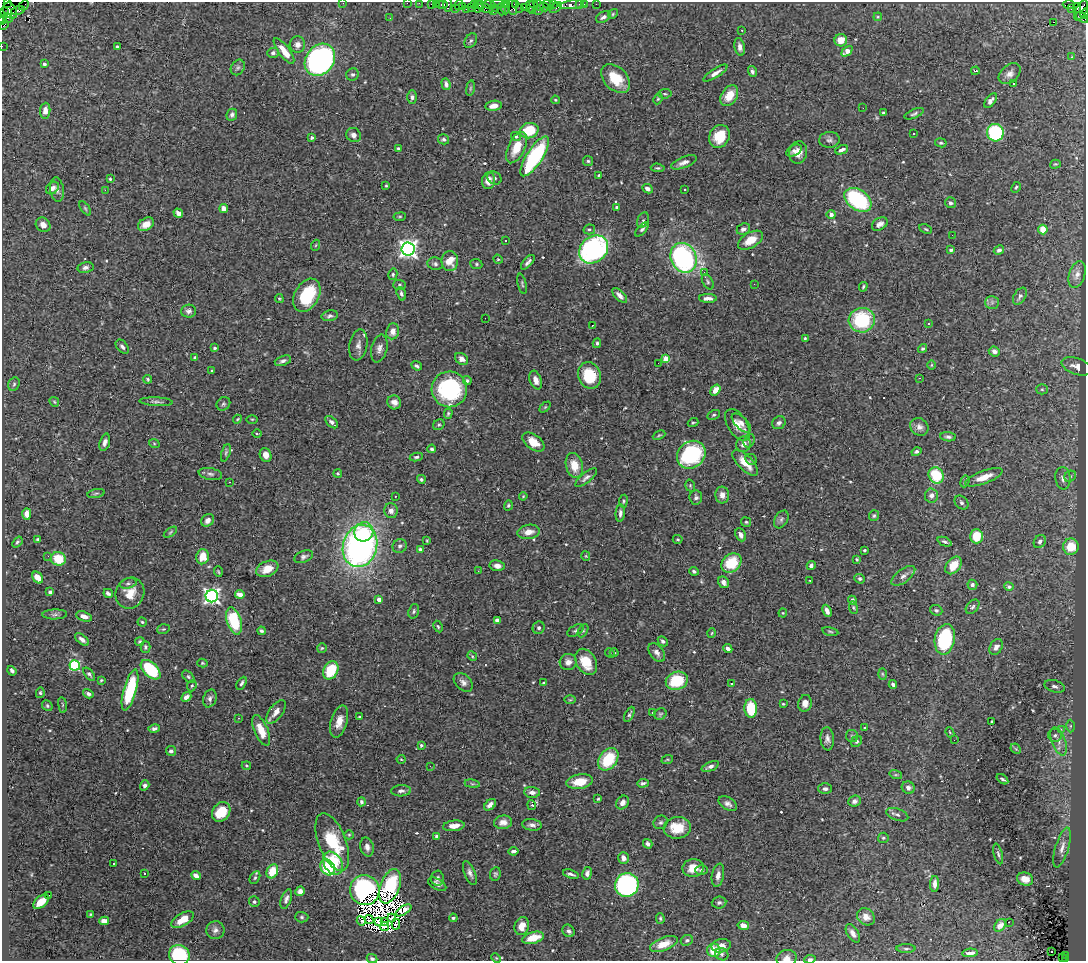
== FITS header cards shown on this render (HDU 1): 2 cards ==
NAXIS1  =                 1084
NAXIS2  =                  959

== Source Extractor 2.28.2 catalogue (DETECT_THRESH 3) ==
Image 1084 x 959 px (HDU 1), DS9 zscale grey, 1 PNG px = 1 image px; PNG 1088 x 963 px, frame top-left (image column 1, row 959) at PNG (2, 2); each listed source drawn as its Kron ellipse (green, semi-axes under 4 px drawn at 4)
Background 1.37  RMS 0.022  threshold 0.0659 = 3 sigma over >= 5 px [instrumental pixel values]
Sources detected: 550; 8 with non-positive FLUX_AUTO (blend fragments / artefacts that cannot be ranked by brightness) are neither listed nor drawn; of the other 542, the 500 brightest by FLUX_AUTO listed and drawn (42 fainter detections omitted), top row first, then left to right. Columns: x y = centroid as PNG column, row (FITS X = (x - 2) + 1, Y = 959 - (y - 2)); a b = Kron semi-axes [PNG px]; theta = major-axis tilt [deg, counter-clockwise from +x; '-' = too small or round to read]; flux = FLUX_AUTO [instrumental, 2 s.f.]
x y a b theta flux
7 3 3 2 - 220
343 3 2 2 - 47
407 3 2 2 - 33
419 3 2 2 - 46
431 4 2 2 - 68
436 4 2 2 - 59
443 4 6 3 0 170
448 4 7 3 90 220
498 4 6 2 1 340
507 4 4 2 - 75
516 4 3 3 - 110
533 4 4 3 - 94
554 4 3 2 - 95
574 4 14 3 7 260
579 4 2 2 - 18
584 4 2 2 - 43
596 4 2 2 - 18
24 5 5 2 - 81
459 5 5 2 - 110
474 5 4 3 - 98
479 5 5 3 - 330
489 5 6 4 -12 280
549 5 6 4 -30 220
1069 5 6 3 1 300
462 6 3 2 - 71
530 6 6 3 -89 160
539 6 6 3 -49 160
484 7 10 4 -27 510
512 7 8 5 -82 380
525 7 3 2 - 150
544 7 5 3 - 240
455 8 3 2 - 60
471 8 3 2 - 66
479 8 5 3 - 400
496 8 2 2 - 75
505 8 6 4 -84 210
520 8 2 2 - 53
556 8 7 3 39 1500
1077 8 5 3 - 490
466 9 2 2 - 120
501 9 6 3 -88 630
1071 9 3 2 - 25
1081 10 11 5 62 1900
10 11 9 6 -56 2400
18 11 7 4 13 400
493 11 2 2 - 64
532 11 4 2 - 160
538 11 3 2 - 240
5 12 3 2 - 67
613 14 5 4 - 1.9
1085 14 5 2 - 200
603 17 8 5 31 5.4
878 17 4 3 - 1.5
1082 17 7 3 -40 270
7 18 5 3 - 980
390 18 2 2 - 3.1
3 20 4 3 - 130
1053 22 3 2 - 1200
4 25 5 2 - 120
742 30 3 3 - 2.2
841 40 6 6 - 18
471 41 8 5 57 3.4
297 45 8 7 - 8.3
2 46 2 2 - 27
117 47 3 3 - 2.9
740 47 9 5 -79 7.5
284 51 15 5 -53 20
847 51 6 4 44 17
273 53 6 5 - 4.1
1071 57 4 3 - 2.2
320 60 17 14 52 530
44 64 3 3 - 4.5
238 67 8 6 57 3.5
975 71 4 2 - 2.4
752 72 5 4 - 4.3
715 73 14 4 33 7.8
352 74 6 6 - 3.5
1010 74 12 8 42 8.5
616 78 17 11 -45 37
1013 83 3 2 - 2.1
446 84 6 4 -71 5.2
470 88 8 4 81 2.2
665 94 7 4 5 2.2
729 96 11 7 58 26
412 97 7 5 90 3.5
658 99 6 4 66 2
555 100 4 3 - 1.6
991 101 8 4 50 6.6
494 106 8 5 8 10
863 108 2 2 - 3.4
45 111 8 5 84 11
883 113 3 3 - 3
914 114 10 4 23 3.5
232 115 6 5 - 4
529 131 9 7 16 49
995 133 9 8 - 150
913 134 2 2 - 1.8
354 135 8 7 - 7
516 136 5 4 - 3.9
719 136 12 10 61 36
312 138 4 3 - 3
444 139 5 5 - 3.3
829 140 10 8 4 5.4
941 143 6 4 -10 2.7
398 148 3 3 - 1.8
516 148 17 8 64 27
794 150 8 5 28 4.7
842 150 6 3 25 5.3
798 152 11 9 80 13
535 156 23 8 57 180
588 161 5 4 - 2.2
684 162 13 5 21 7.9
1055 164 5 4 - 1.8
658 168 7 4 -5 2.3
599 175 3 2 - 1.5
494 178 7 6 - 4.2
110 179 3 3 - 2
488 181 8 6 83 13
386 186 3 3 - 1.5
1016 187 6 4 62 2.1
52 188 7 5 43 6.9
647 189 5 4 - 5.4
685 189 3 3 - 3
57 190 12 6 -82 6.4
105 190 2 2 - 54
858 200 15 10 -34 140
950 203 5 5 - 3.7
616 207 4 4 - 2.1
85 208 8 4 -55 2.4
223 209 4 4 - 7.5
178 213 5 4 - 9
831 214 4 4 - 6.6
400 217 6 3 8 1.7
643 220 8 5 66 3.4
146 224 8 6 30 16
880 224 8 6 32 8
43 225 8 6 -44 9.3
589 229 5 5 - 2.6
642 229 9 4 48 3.8
743 229 7 5 24 4.7
926 229 6 3 -27 1.8
1043 230 5 4 - 26
952 235 2 2 - 3.4
750 240 14 7 30 21
505 241 3 2 - 5.6
316 245 6 3 70 1.6
408 249 6 6 - 740
594 249 16 12 40 330
951 250 3 3 - 3.1
999 250 5 4 - 4.1
684 258 15 12 -67 250
498 259 5 4 - 1.8
450 261 10 8 88 22
528 262 9 4 47 4.5
435 264 8 6 -8 3.9
476 264 6 5 - 2.5
85 267 8 5 13 4.5
704 272 2 2 - 4.8
393 274 6 4 78 2.1
1077 275 14 8 71 8.5
708 282 8 5 -62 3.1
522 284 10 3 -77 2.1
754 284 2 2 - 4.8
399 285 6 5 - 2.4
863 287 5 3 - 2
401 294 7 4 -74 3.8
307 295 18 12 60 72
620 295 9 4 -45 7
1020 296 9 5 58 4.6
708 298 9 4 -2 6.3
279 299 4 3 - 1.9
992 302 7 6 - 4.1
189 311 7 6 - 5.3
330 316 8 5 12 4
485 318 2 2 - 2.2
862 320 13 12 - 98
928 323 3 3 - 2.2
592 325 3 2 - 2
393 331 8 6 81 12
805 338 3 3 - 1.8
597 343 4 3 - 2.6
358 345 16 9 79 9.3
122 347 8 5 -51 4.1
215 348 4 3 - 2.1
379 348 14 8 75 8.2
923 348 5 4 - 2.2
994 351 6 5 - 5.2
195 358 4 4 - 3.5
461 359 7 5 -34 8.6
666 359 4 4 - 37
283 361 8 5 19 5
658 363 2 2 - 7.1
931 365 5 3 - 1.5
417 366 5 3 - 3.3
1076 366 15 8 -19 11
212 371 3 2 - 1.5
589 375 13 11 -67 56
919 378 3 2 - 12
148 379 4 3 - 1.8
536 380 10 6 -70 9.5
467 381 4 4 - 2.4
14 384 7 5 62 3.1
449 389 18 18 - 140
1042 389 5 5 - 2.3
715 390 6 4 53 13
54 402 5 4 - 1.8
156 402 16 4 -3 4.4
394 402 7 6 - 8.2
223 404 7 6 - 3
545 407 6 4 44 1.8
448 414 5 3 - 2.2
714 415 7 4 27 2.3
237 419 4 4 - 1.5
252 419 6 4 0 1.6
332 422 7 4 -44 4.9
693 423 5 3 - 1.7
741 423 12 6 -44 8.5
779 423 7 6 - 4.9
439 425 6 5 - 2.4
737 425 17 9 -58 18
919 427 9 8 - 7.5
257 433 4 3 - 1.4
659 435 7 3 24 1.8
948 437 8 4 -8 3.6
749 441 7 5 72 3
105 442 9 5 73 6
533 442 12 7 -36 20
154 443 5 3 - 1.5
744 444 8 7 - 9.4
432 449 4 4 - 3.1
916 452 5 4 - 3.3
226 453 9 4 73 2.9
266 455 7 5 -71 9.6
691 455 15 13 41 140
416 457 6 4 9 2.8
751 459 6 5 - 2.1
745 463 16 7 -44 22
574 465 13 8 -75 24
338 473 4 4 - 1.8
210 474 12 6 -10 4.1
936 475 8 7 - 55
1070 476 6 5 - 2.4
984 477 20 6 20 20
586 478 13 5 39 5.6
1063 478 11 7 -84 7.1
421 479 4 4 - 2.6
965 481 6 4 69 2.3
230 482 3 2 - 1.6
690 486 6 4 -71 2.1
96 493 9 3 11 2.4
722 495 8 7 - 8.9
931 495 7 6 - 6.7
395 496 2 2 - 1.6
523 496 4 3 - 1.4
696 497 7 6 - 4.2
623 501 6 3 82 2.1
961 503 8 6 -46 3.5
508 505 5 4 - 2.3
391 511 7 6 - 7.2
620 513 9 4 86 4.9
27 514 6 4 90 11
874 515 5 5 - 2.7
781 519 9 6 59 4.2
208 520 7 5 47 8
746 522 5 4 - 2
170 532 7 4 35 2
364 532 10 9 - 43
529 532 11 7 9 13
741 535 7 5 -65 6.5
976 536 7 6 - 31
37 539 4 3 - 1.7
678 539 5 3 - 1.8
427 541 3 3 - 1.4
17 542 6 4 50 2.9
945 542 7 4 -24 2.9
1040 542 7 5 55 4.6
360 546 21 17 74 560
400 546 7 6 - 4
1071 547 8 7 - 37
420 549 4 3 - 5.6
864 550 3 3 - 2.6
48 556 2 2 - 4.3
586 556 4 4 - 1.5
203 557 8 6 78 22
304 557 10 5 21 3.8
58 559 7 7 - 38
857 559 3 3 - 2
731 563 11 8 42 49
953 565 10 6 51 22
497 566 7 5 -8 7.7
811 566 4 4 - 4.9
267 569 11 7 24 20
478 571 2 2 - 15
694 571 5 4 - 2.8
218 572 5 3 - 1.7
903 576 14 6 37 7.9
38 577 6 4 -51 15
860 579 5 4 - 3.1
810 581 3 2 - 1.5
723 582 6 5 - 6.8
128 583 8 5 13 4.1
972 585 5 5 - 3.6
1009 587 5 4 - 3.3
50 592 4 3 - 3.2
108 593 5 3 - 4.3
130 593 16 14 62 25
240 594 5 4 - 17
212 596 6 6 - 500
379 599 4 4 - 12
852 600 4 3 - 3.2
853 607 6 4 -82 2.1
973 607 8 5 49 3.4
936 610 6 5 - 3
414 611 7 5 71 3.1
827 611 6 3 -67 7.6
783 613 4 4 - 1.4
55 614 12 5 1 4.9
84 616 8 4 -18 8.3
497 620 4 4 - 6.3
234 621 14 7 -73 79
142 622 4 4 - 2
438 626 6 4 -62 2.2
539 628 6 6 - 3.7
163 629 6 4 18 2.1
261 631 4 3 - 2.7
575 631 9 5 28 3.3
583 631 7 4 62 2.6
830 631 8 4 -12 2.2
712 633 5 3 - 1.4
82 639 8 4 -38 6.1
945 639 15 10 79 130
140 641 5 4 - 2.1
663 641 5 4 - 3.5
145 647 6 5 - 2.6
996 647 8 6 58 7.7
322 648 5 4 - 1.9
728 649 5 4 - 5.8
657 652 11 6 -53 7.5
610 653 5 4 - 1.8
614 653 4 4 - 1.6
472 656 5 4 - 1.9
568 662 8 8 - 9.1
586 662 14 9 -60 33
202 663 5 4 - 1.9
75 665 5 5 - 150
151 670 12 7 -44 100
331 670 9 7 62 55
12 671 5 3 - 3.4
89 674 8 4 -48 3.2
882 674 6 4 -88 2
188 677 7 4 -45 2.8
101 680 3 2 - 1.6
677 681 11 9 19 57
463 682 11 7 -43 6.9
241 683 7 4 61 3.6
543 683 3 3 - 2.2
731 683 3 3 - 4.2
893 684 4 3 - 3.8
192 686 6 4 67 2.3
1055 686 10 6 -16 5.2
130 690 21 6 74 91
40 693 5 4 - 2
88 694 5 4 - 3.9
186 697 5 4 - 8.7
210 698 9 6 72 5.6
570 700 6 4 0 1.7
805 703 8 7 - 10
783 704 3 2 - 1.4
62 705 8 4 -82 2
47 706 6 5 - 2.5
751 708 9 6 -87 64
276 712 13 6 53 11
652 712 3 2 - 1.9
629 714 8 4 63 2.9
660 714 6 5 - 2.5
359 717 4 3 - 1.5
238 718 3 2 - 1.9
339 722 16 8 73 16
992 722 3 3 - 2
1070 726 6 4 89 2.5
154 728 6 4 13 3.9
864 728 4 3 - 1.6
1061 729 2 2 - 9.5
261 730 16 6 -67 23
950 732 5 4 - 1.6
1055 735 7 6 - 3.4
852 736 6 6 - 3.1
827 739 11 6 -86 6.8
954 740 2 2 - 4.7
857 741 6 5 - 2.8
1059 741 15 7 -70 9.8
421 745 3 3 - 2.4
1016 749 6 4 -45 2.1
171 751 5 5 - 4.5
401 759 4 4 - 1.5
608 759 12 9 53 64
667 760 6 4 19 1.8
246 766 5 4 - 2
430 766 2 2 - 8.4
710 766 9 4 23 4.8
896 775 6 4 -18 2
1002 779 6 3 -37 3.5
580 782 13 7 9 25
643 783 6 3 5 3.2
472 784 7 3 -9 2.4
145 785 5 4 - 4.3
908 788 6 6 - 6
825 789 7 5 0 4.5
401 791 10 5 2 5.2
532 792 8 5 -3 7.3
598 799 3 2 - 1.4
854 801 6 5 - 5.2
361 802 4 3 - 3.1
622 803 7 5 56 8.5
728 804 10 6 -30 6
490 805 7 4 45 8.1
532 805 5 2 - 2.8
221 812 10 8 50 36
897 815 11 6 -20 4.7
503 822 9 7 6 9.2
661 822 7 6 - 3.5
532 825 10 5 -6 6.4
454 826 11 5 6 13
677 828 14 10 6 36
349 835 5 4 - 2
437 836 4 4 - 3.5
883 838 5 5 - 2.7
332 842 30 13 -69 84
648 844 5 4 - 4.5
367 847 9 6 -76 7.7
1062 847 20 6 73 12
513 851 5 3 - 4.2
998 854 10 4 -75 3.5
623 858 6 5 - 8.9
113 863 3 2 - 1.5
333 863 12 9 -56 45
328 867 8 7 - 66
693 868 10 9 - 18
702 870 6 5 - 3.3
272 871 7 5 64 31
470 873 12 5 -67 6.6
587 873 6 4 81 5.9
145 874 3 3 - 4.4
495 874 7 5 81 2.9
571 874 8 3 -18 3.7
718 875 12 6 79 8.9
196 876 5 4 - 9
255 878 7 4 63 2.7
437 878 7 6 - 5.3
1025 879 8 6 -17 14
437 884 10 5 -29 5.4
935 884 8 4 88 8.1
627 885 12 11 - 340
390 886 18 9 69 74
365 890 15 14 - 200
300 891 5 4 - 7.7
48 896 3 3 - 23
286 899 10 5 72 5.7
41 902 9 5 41 19
254 902 5 5 - 3
719 902 7 6 - 4.1
404 910 9 4 32 6.2
90 914 3 2 - 1.4
302 917 7 5 -2 3
866 917 9 8 - 11
391 918 4 2 - 1.4
453 918 4 3 - 2.6
660 918 5 4 - 2.2
369 919 5 2 - 3.1
182 920 12 6 31 21
104 921 5 4 - 12
361 921 5 2 - 8.3
379 921 3 2 - 1.5
385 922 3 2 - 2.1
1009 922 2 2 - 5.5
396 924 5 3 - 3.7
743 925 6 4 -12 10
1000 925 7 5 53 6.4
384 926 5 2 - 1.6
522 926 9 7 72 17
215 930 9 9 - 6.2
569 931 7 5 -49 5.7
853 933 10 5 -59 7.1
533 938 11 5 15 29
687 940 6 5 - 2.9
664 944 14 6 21 20
721 946 10 6 12 9.3
906 949 9 3 0 2.9
714 950 7 6 - 29
1051 952 2 2 - 4.1
970 953 8 4 4 7.6
722 954 7 6 - 3.2
179 955 10 9 - 120
1066 955 3 2 - 170
496 958 5 3 - 1.5
787 958 10 8 12 8.3
1062 958 4 3 - 81
372 959 5 4 - 2.9
810 959 6 3 7 3.2
1065 959 3 3 - 110
At the frame edge (FLAGS 8, measured only in part): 13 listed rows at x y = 7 3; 343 3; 407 3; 419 3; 1085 14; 3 20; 4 25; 2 46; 179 955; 787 958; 372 959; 810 959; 1065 959
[42 fainter detections neither listed nor drawn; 8 non-positive-flux detections neither listed nor drawn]